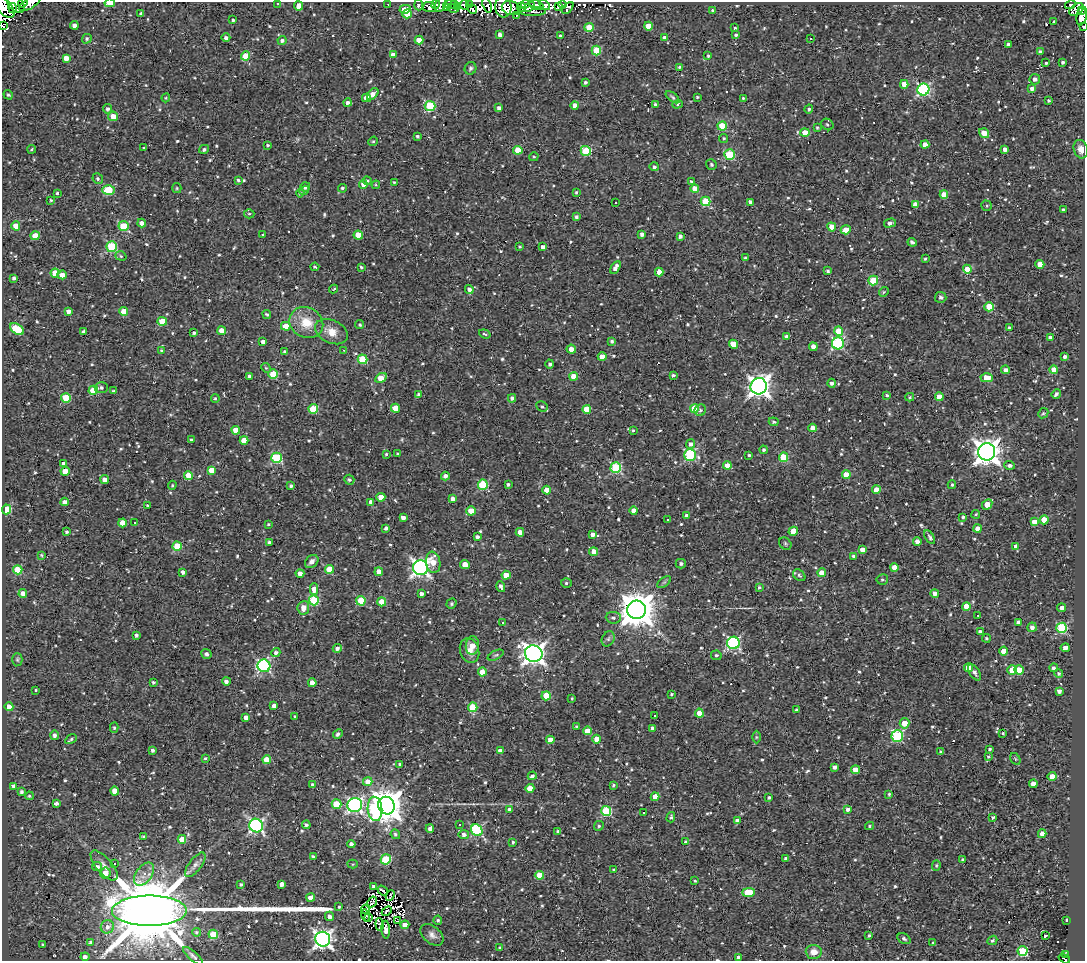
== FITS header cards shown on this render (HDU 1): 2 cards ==
NAXIS1  =                 1083
NAXIS2  =                  959

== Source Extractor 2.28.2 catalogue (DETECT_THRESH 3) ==
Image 1083 x 959 px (HDU 1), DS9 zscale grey, 1 PNG px = 1 image px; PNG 1087 x 963 px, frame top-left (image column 1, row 959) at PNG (2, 2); each listed source drawn as its Kron ellipse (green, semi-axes under 4 px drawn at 4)
Background 0.586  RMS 0.68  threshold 2.05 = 3 sigma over >= 5 px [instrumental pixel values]
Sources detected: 817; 8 with non-positive FLUX_AUTO (blend fragments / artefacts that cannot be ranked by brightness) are neither listed nor drawn; of the other 809, the 500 brightest by FLUX_AUTO listed and drawn (309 fainter detections omitted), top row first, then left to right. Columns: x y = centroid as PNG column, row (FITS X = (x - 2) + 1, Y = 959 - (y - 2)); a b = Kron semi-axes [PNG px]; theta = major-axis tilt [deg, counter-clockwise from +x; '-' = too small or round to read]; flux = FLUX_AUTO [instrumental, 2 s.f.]
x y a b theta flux
23 3 5 4 - 550
30 3 13 5 33 290
110 3 5 3 - 940
278 3 3 3 - 66
16 4 10 7 -46 1300
388 4 3 2 - 58
450 4 6 3 5 220
454 4 2 2 - 110
470 4 4 3 - 290
525 4 4 3 - 520
419 5 5 4 - 250
435 5 4 3 - 190
440 5 8 5 59 240
465 5 4 4 - 410
487 5 7 3 -69 130
536 5 7 4 -23 930
544 5 6 4 -47 180
562 5 4 3 - 130
1070 5 5 3 - 210
299 6 4 4 - 570
558 6 3 2 - 140
4 7 13 7 -48 2400
429 7 6 5 - 210
458 7 4 2 - 250
503 7 10 8 -84 860
522 7 4 3 - 120
529 7 6 3 38 330
13 8 5 2 - 930
447 8 3 2 - 140
453 8 6 2 -17 96
511 8 9 7 -15 560
568 8 7 4 49 270
405 9 5 4 - 760
472 9 5 3 - 160
1077 10 8 5 38 380
1081 10 4 3 - 78
532 11 14 4 -1 170
713 11 3 3 - 150
141 13 3 3 - 75
407 14 5 4 - 690
516 15 3 2 - 60
1082 16 9 5 78 290
233 20 3 3 - 85
1054 21 3 3 - 4000
74 25 4 4 - 230
3 26 3 2 - 93
648 26 4 4 - 630
1083 26 3 2 - 61
589 27 4 4 - 1100
735 28 3 3 - 69
500 35 4 3 - 240
736 35 3 3 - 73
560 36 3 3 - 76
226 38 4 4 - 130
665 38 4 4 - 290
811 38 3 3 - 37000
87 39 5 4 - 98
282 40 4 4 - 140
419 40 4 4 - 740
1008 44 3 3 - 110
596 51 5 4 - 1700
1040 52 3 3 - 100
393 55 4 4 - 270
246 56 5 4 - 1000
708 56 4 3 - 71
66 58 4 4 - 370
1063 62 3 3 - 100
1046 63 3 3 - 64
679 67 3 3 - 67
470 68 6 5 - 99
1035 79 5 5 - 170
585 82 3 3 - 93
904 84 4 4 - 720
1032 88 4 4 - 190
923 89 6 6 - 6300
373 94 7 4 47 380
8 95 5 4 - 80
673 97 8 4 -39 86
697 97 3 3 - 62
166 98 4 4 - 57
366 98 4 4 - 620
743 98 3 3 - 70
1049 101 3 3 - 78
348 103 4 4 - 150
677 104 5 4 - 63
575 105 4 4 - 340
655 105 3 3 - 99
430 106 5 5 - 3200
499 108 4 4 - 200
107 109 5 4 - 120
809 109 4 4 - 87
113 116 5 4 - 470
827 124 6 5 - 83
722 126 5 4 - 1700
817 127 3 3 - 58
805 133 4 4 - 930
984 133 5 4 - 640
417 136 3 3 - 86
723 138 4 4 - 66
373 141 5 4 - 59
268 145 3 3 - 60
925 145 4 4 - 450
144 148 3 3 - 69
32 149 4 3 - 63
204 149 5 4 - 110
1005 149 4 4 - 210
1081 149 9 7 -71 290
518 150 4 4 - 1000
586 151 5 5 - 2200
729 154 5 5 - 2600
534 157 5 4 - 60
711 164 6 5 - 68
654 167 5 4 - 120
98 179 6 5 - 85
238 180 4 3 - 70
367 180 5 4 - 82
691 181 3 3 - 67
394 182 3 3 - 60
363 184 4 4 - 470
376 185 4 4 - 60
305 187 5 4 - 150
177 188 5 4 - 57
342 188 4 4 - 79
695 189 4 4 - 600
108 190 6 4 2 2600
304 190 5 4 - 82
576 192 3 3 - 59
57 193 3 3 - 61
300 193 4 3 - 84
944 195 4 4 - 610
51 200 4 3 - 66
706 201 5 4 - 1900
615 202 3 3 - 660
750 202 4 4 - 300
915 204 4 4 - 490
986 206 5 5 - 73
1063 210 3 3 - 100
249 214 5 4 - 78
576 217 3 3 - 110
142 223 4 4 - 240
890 223 6 4 15 160
16 226 4 4 - 880
123 226 5 5 - 1900
832 227 4 4 - 680
846 230 5 4 - 670
642 234 4 4 - 190
263 235 3 3 - 83
358 235 4 4 - 850
35 236 4 4 - 760
680 236 4 4 - 160
912 242 4 3 - 110
112 247 5 5 - 2900
520 247 3 3 - 60
543 247 4 4 - 160
121 256 6 4 -19 75
745 258 3 3 - 60
925 259 3 3 - 66
1040 264 4 4 - 600
315 267 4 3 - 78
361 267 3 3 - 69
615 267 7 4 61 280
967 269 4 4 - 1000
828 271 4 3 - 100
659 272 4 4 - 610
55 273 4 4 - 660
62 275 4 4 - 470
14 278 4 3 - 120
873 281 5 4 - 1800
334 289 4 3 - 60
469 289 4 4 - 180
884 292 5 4 - 57
941 297 6 5 - 120
989 307 4 4 - 1300
68 311 4 3 - 210
124 311 4 4 - 830
267 314 4 3 - 62
162 321 5 4 - 1000
306 322 17 15 -29 1100
360 325 5 4 - 57
286 326 4 4 - 720
1009 327 3 3 - 60
17 329 8 5 -34 2100
222 331 4 4 - 600
839 331 5 4 - 1200
83 332 4 3 - 120
331 332 17 11 -24 670
194 333 3 3 - 120
485 334 6 3 -19 62
787 337 4 4 - 330
1050 337 4 4 - 230
612 341 4 4 - 120
263 342 4 3 - 230
838 343 6 6 - 5900
733 344 4 4 - 630
813 347 4 4 - 410
571 349 4 4 - 290
161 350 4 4 - 58
344 350 3 2 - 69
284 352 3 3 - 100
602 357 4 4 - 610
1065 357 4 3 - 150
363 359 5 4 - 1600
550 364 4 3 - 110
266 368 5 4 - 61
1006 370 4 4 - 180
1054 370 4 4 - 750
273 374 5 4 - 1500
673 375 3 3 - 100
250 376 4 3 - 190
574 376 4 4 - 730
381 378 6 4 30 610
987 378 6 4 2 1100
832 383 4 4 - 140
759 386 8 8 - 33000
101 387 7 5 -2 110
93 390 5 4 - 1500
113 391 4 3 - 63
419 394 4 3 - 130
1056 394 5 3 - 150
887 395 4 4 - 77
910 397 4 3 - 66
939 397 4 4 - 770
66 398 5 4 - 2000
215 398 4 4 - 59
512 398 4 4 - 140
542 406 6 5 - 100
395 408 4 4 - 780
694 408 4 4 - 1300
313 409 5 4 - 1700
587 409 4 4 - 970
700 410 6 5 - 100
1043 413 5 4 - 66
774 422 5 4 - 94
813 428 4 4 - 400
236 430 4 4 - 610
633 430 4 3 - 61
191 439 3 3 - 68
244 440 4 4 - 700
691 444 5 4 - 180
763 450 4 4 - 110
987 452 8 8 - 50000
386 454 4 3 - 63
398 454 4 3 - 68
690 455 6 5 - 4800
749 455 3 3 - 58
783 457 4 4 - 1800
277 458 5 5 - 3500
64 464 4 3 - 170
1010 465 5 4 - 140
727 466 4 4 - 530
616 468 5 5 - 3900
212 470 4 4 - 750
65 471 4 4 - 680
188 475 4 4 - 650
846 475 4 4 - 560
445 476 4 4 - 200
105 480 4 4 - 330
349 480 5 5 - 77
508 484 3 3 - 98
172 485 5 4 - 58
483 485 5 5 - 3100
952 485 4 3 - 84
291 486 4 3 - 110
546 490 4 4 - 580
876 490 4 4 - 620
381 497 4 4 - 630
453 499 4 4 - 220
65 502 4 4 - 260
371 502 4 3 - 240
987 504 6 4 47 710
148 505 3 3 - 63
7 509 5 4 - 2200
634 510 4 4 - 350
471 511 5 4 - 680
976 514 4 3 - 70
687 516 4 3 - 150
963 517 3 3 - 86
403 518 4 4 - 240
667 520 3 3 - 97
1044 520 4 4 - 850
1034 522 4 4 - 360
123 523 4 4 - 560
135 523 3 2 - 69
268 524 3 3 - 62
386 528 4 3 - 140
978 528 4 4 - 480
793 531 5 4 - 730
66 532 3 3 - 76
520 532 4 4 - 310
592 534 4 4 - 220
477 537 4 3 - 130
930 537 7 4 -58 99
269 542 4 3 - 110
917 542 4 4 - 270
785 544 7 5 -49 73
177 546 4 4 - 1200
1016 546 4 4 - 240
862 550 4 4 - 410
594 552 4 4 - 530
42 555 3 3 - 71
854 556 4 4 - 110
312 561 7 5 44 220
433 562 11 7 -81 720
465 564 5 4 - 500
681 564 5 5 - 120
894 567 4 4 - 400
421 568 7 7 - 18000
329 569 4 4 - 1100
18 570 4 4 - 1300
183 572 4 3 - 140
379 572 4 4 - 570
300 573 4 4 - 250
822 573 4 4 - 750
506 575 4 4 - 770
799 575 7 5 -43 82
882 579 6 5 - 80
664 582 8 4 36 92
566 583 5 4 - 77
501 587 5 3 - 200
759 587 4 3 - 60
314 589 5 4 - 480
23 593 4 4 - 300
935 593 4 4 - 280
421 594 4 3 - 180
314 600 5 5 - 2400
361 601 4 4 - 1700
382 602 4 4 - 770
451 604 5 5 - 74
966 606 4 4 - 820
303 608 7 6 - 420
1062 608 4 4 - 210
637 610 9 9 - 110000
978 615 3 3 - 85
613 618 7 6 - 140
502 622 3 3 - 98
1018 622 4 3 - 140
1032 627 5 4 - 200
1062 628 5 5 - 3800
980 632 4 4 - 170
136 635 4 3 - 120
986 638 4 4 - 71
608 639 8 6 63 120
733 643 6 6 - 7000
472 645 9 6 83 580
337 648 4 4 - 160
1065 648 4 4 - 260
469 650 13 9 -71 410
1004 651 4 4 - 570
276 653 4 4 - 140
206 654 5 5 - 140
534 654 9 8 - 33000
496 655 8 4 26 95
716 655 5 5 - 85
17 660 6 5 - 74
264 666 6 6 - 7300
968 668 4 4 - 780
1054 668 4 3 - 130
1012 670 5 4 - 750
1019 670 4 4 - 880
482 672 4 4 - 800
974 672 9 5 -57 170
1059 673 4 4 - 95
226 681 4 4 - 180
153 682 4 3 - 80
312 683 4 4 - 340
35 690 3 3 - 100
1059 691 4 4 - 190
672 694 3 3 - 67
546 696 5 4 - 1400
572 698 3 3 - 57
274 706 4 4 - 220
9 707 4 4 - 760
473 707 5 4 - 1700
797 710 3 3 - 88
699 713 4 4 - 840
655 715 3 2 - 260
295 717 4 3 - 57
246 718 4 4 - 270
904 723 5 5 - 660
576 726 4 3 - 69
114 728 5 4 - 70
652 728 4 3 - 140
588 731 4 4 - 810
1003 733 3 3 - 59
338 734 5 4 - 99
55 735 5 4 - 170
897 736 6 5 - 4700
756 737 6 4 -90 62
71 739 6 3 28 87
596 739 4 4 - 580
550 740 4 4 - 510
989 749 3 3 - 84
152 750 3 3 - 110
500 751 4 3 - 230
941 752 4 4 - 79
988 756 4 3 - 74
205 758 3 3 - 66
1015 759 6 4 -59 61
267 760 4 4 - 790
400 764 4 4 - 74
835 767 4 3 - 160
855 770 4 4 - 640
532 776 4 3 - 110
1052 776 4 4 - 570
368 782 5 4 - 580
1033 784 4 4 - 300
313 785 4 4 - 180
613 785 3 3 - 66
13 786 4 3 - 110
530 788 4 4 - 730
115 791 4 4 - 640
21 792 3 3 - 100
889 794 4 4 - 79
29 796 4 4 - 69
655 797 4 4 - 620
769 798 4 3 - 97
56 804 4 3 - 140
336 804 5 4 - 1400
355 805 7 7 - 11000
386 806 9 8 - 87000
375 809 12 7 -85 3800
848 809 4 4 - 150
510 810 4 4 - 230
606 811 5 5 - 3000
644 813 3 3 - 170
671 817 5 4 - 92
993 817 3 3 - 87
737 820 4 3 - 180
256 825 7 6 - 10000
306 825 4 4 - 100
459 825 3 3 - 580
599 826 5 4 - 71
869 826 4 4 - 64
430 829 4 4 - 180
477 830 6 5 - 4900
558 832 4 3 - 120
395 834 5 4 - 100
464 834 5 4 - 190
1042 834 4 4 - 350
143 837 4 4 - 58
182 839 4 4 - 670
513 842 3 3 - 70
685 842 4 3 - 66
351 844 4 4 - 160
313 857 4 3 - 81
785 858 3 3 - 89
386 859 5 5 - 2700
962 859 3 3 - 71
114 863 3 3 - 560
353 864 5 4 - 68
104 865 18 8 -49 340
195 865 15 6 53 240
936 865 5 4 - 61
97 867 5 4 - 200
614 870 3 3 - 64
105 873 5 5 - 680
144 874 13 8 54 420
539 875 4 4 - 1000
695 881 3 3 - 66
241 884 3 3 - 85
282 884 4 4 - 200
374 886 4 3 - 170
383 891 6 2 -37 100
748 892 6 4 2 1500
390 895 5 2 - 62
311 898 4 4 - 430
372 902 6 3 57 86
339 907 4 3 - 59
366 909 5 3 - 82
149 911 37 15 0 580000
387 911 6 3 42 61
329 916 4 4 - 190
365 916 6 4 -76 120
369 918 4 3 - 67
438 920 5 4 - 90
1067 920 3 3 - 70
397 921 4 2 - 72
380 924 6 4 -84 64
405 925 4 4 - 300
107 927 7 6 - 190
386 930 9 4 -87 110
197 932 4 4 - 74
213 934 5 4 - 1300
432 935 13 8 -42 250
869 935 3 3 - 85
1045 936 3 3 - 130
323 939 7 7 - 20000
904 939 7 5 -31 94
992 940 5 4 - 98
91 942 4 3 - 130
933 943 3 3 - 64
43 944 3 3 - 60
500 948 4 4 - 120
1022 951 5 5 - 2600
814 952 8 7 - 460
1066 954 3 3 - 75
193 956 12 4 -41 130
85 957 4 3 - 160
738 957 4 3 - 150
1064 958 6 2 -32 65
At the frame edge (FLAGS 8, measured only in part): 11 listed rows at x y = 23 3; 30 3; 110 3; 278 3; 16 4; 4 7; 1082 16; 3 26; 1083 26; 1081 149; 1064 958
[309 fainter detections neither listed nor drawn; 8 non-positive-flux detections neither listed nor drawn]